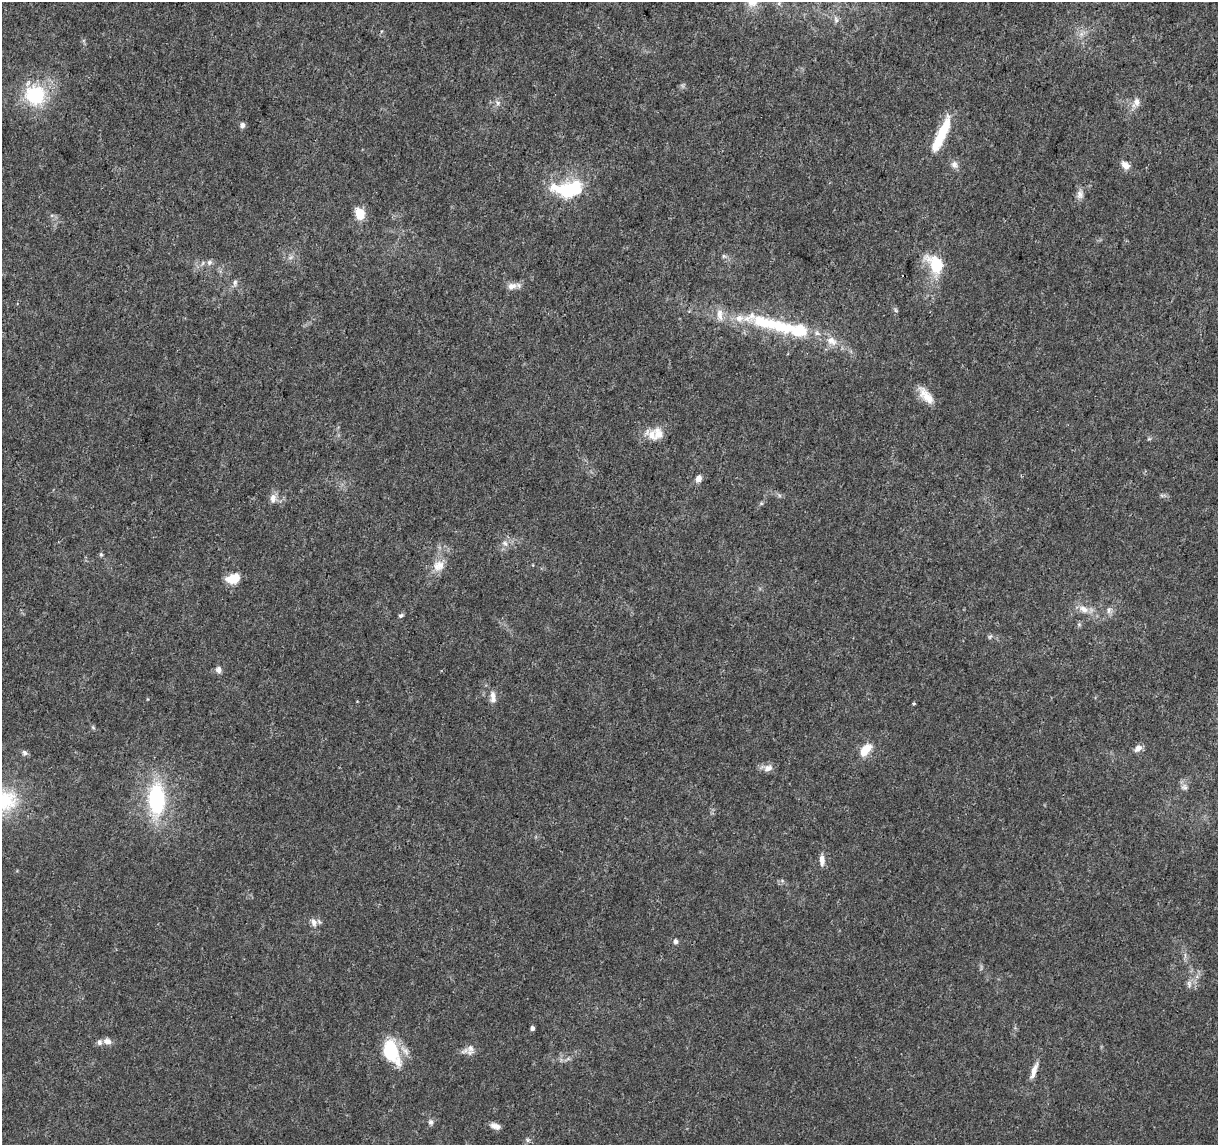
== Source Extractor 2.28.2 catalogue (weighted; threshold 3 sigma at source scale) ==
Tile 10 of 4 x 4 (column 2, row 3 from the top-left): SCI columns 1219-2434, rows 1372-2514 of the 4875 x 5084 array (HDU 1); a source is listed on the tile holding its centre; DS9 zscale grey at full resolution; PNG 1220 x 1147 px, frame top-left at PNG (2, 2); no overlay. Shown black and unused: <1% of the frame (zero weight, under 3 of 5 exposures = <1% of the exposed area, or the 3 px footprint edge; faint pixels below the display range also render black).
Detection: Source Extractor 2.28.2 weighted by HDU 2 'WHT'; one run over the whole footprint, this tile lists its part. Background 0.007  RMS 0.0012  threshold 0.00538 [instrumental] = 3 sigma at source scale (4.5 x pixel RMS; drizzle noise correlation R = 1.50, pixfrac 1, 0.0396/0.0396 arcsec/px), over >= 5 px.
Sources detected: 67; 1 inside a brighter object's white glare — not listed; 7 inside a brighter listed object's ellipse — not listed separately; the other 59 listed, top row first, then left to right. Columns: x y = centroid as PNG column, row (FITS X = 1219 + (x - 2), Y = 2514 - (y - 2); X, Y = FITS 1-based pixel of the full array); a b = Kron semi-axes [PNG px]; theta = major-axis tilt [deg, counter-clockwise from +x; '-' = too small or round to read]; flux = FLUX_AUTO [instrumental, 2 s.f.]
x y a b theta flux
779 3 7 4 72 0.25
836 20 11 7 -72 0.49
1081 34 7 5 -46 0.38
35 95 23 21 -29 7.5
1136 102 15 9 61 0.96
498 103 8 6 -49 0.41
242 125 6 6 - 0.4
941 135 43 10 65 4.7
954 164 11 9 -57 0.6
1125 165 11 8 -44 0.94
568 191 18 10 -11 11
1080 194 12 9 85 0.67
360 214 10 8 -69 2.6
724 256 6 5 - 0.21
290 258 7 4 19 0.26
209 262 8 7 - 0.41
936 264 15 11 -56 6.4
235 282 9 6 85 0.36
512 286 13 9 15 0.85
896 310 7 5 -60 0.22
720 314 18 8 -85 1.1
765 322 44 17 -18 6.1
817 333 9 5 -30 0.42
832 341 16 11 -36 1.4
926 395 26 11 -50 1.8
652 435 20 13 -39 1.6
698 479 7 6 - 0.82
273 498 12 8 85 0.8
505 543 9 6 -49 0.44
101 554 6 5 - 0.19
440 565 16 13 -58 1.4
233 578 13 8 16 2.8
1084 609 13 8 -32 1
1109 610 10 6 80 0.45
401 615 7 5 24 0.24
1079 624 6 4 -19 0.16
990 637 8 4 56 0.2
218 670 9 8 - 0.52
493 697 15 7 -88 0.77
913 703 4 3 - 0.16
93 727 6 4 -20 0.17
1138 748 11 7 39 0.7
865 750 15 8 49 2.3
25 753 8 7 - 0.34
768 768 13 9 27 0.81
1184 787 9 8 - 0.52
156 800 37 19 -90 12
822 860 13 6 -87 0.75
314 922 11 7 -73 0.67
675 941 7 6 - 0.31
1189 984 10 6 -89 0.49
532 1028 4 4 - 0.39
107 1041 10 8 -11 0.69
470 1048 13 10 -80 0.8
391 1051 29 16 -67 6.7
1034 1070 25 7 71 1.1
431 1122 8 7 - 0.37
495 1126 12 6 -17 0.69
528 1140 6 5 - 0.25